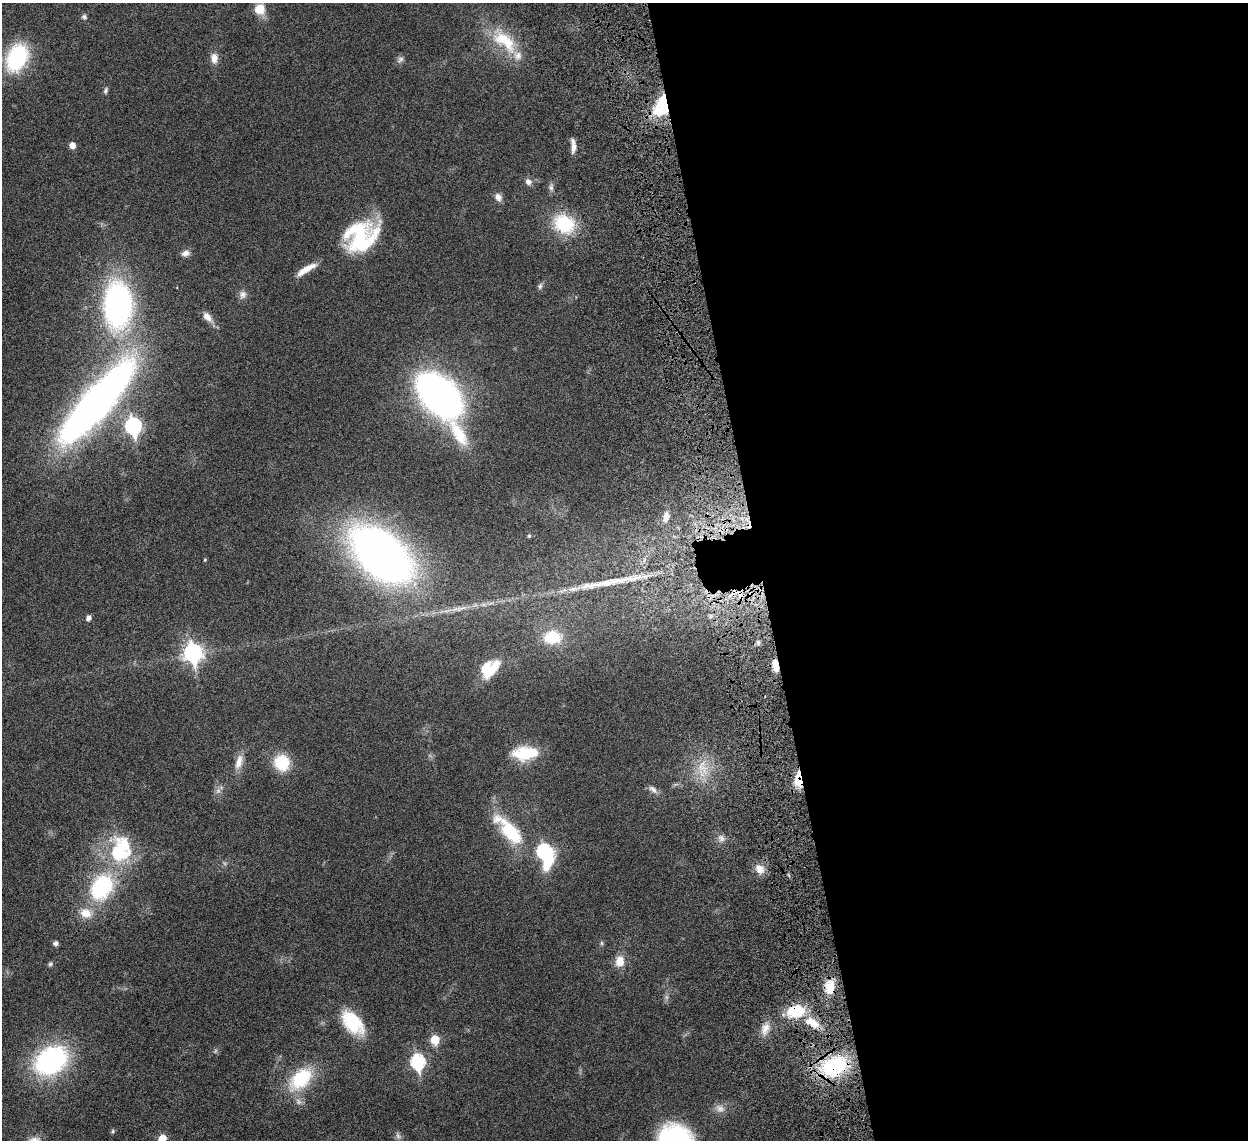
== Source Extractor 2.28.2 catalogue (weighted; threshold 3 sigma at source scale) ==
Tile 8 of 4 x 4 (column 4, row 2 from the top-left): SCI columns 3826-5071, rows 2632-3769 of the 5157 x 5153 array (HDU 1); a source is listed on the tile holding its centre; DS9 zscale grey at full resolution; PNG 1250 x 1142 px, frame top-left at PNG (2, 3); no overlay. Shown black and unused: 40% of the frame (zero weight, under 6 of 12 exposures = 7% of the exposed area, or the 3 px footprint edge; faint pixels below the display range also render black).
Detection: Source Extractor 2.28.2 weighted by HDU 2 'WHT'; one run over the whole footprint, this tile lists its part. Background 0.0352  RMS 0.0025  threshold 0.0103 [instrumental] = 3 sigma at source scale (4.09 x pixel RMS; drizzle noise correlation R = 1.36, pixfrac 0.8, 0.05/0.05 arcsec/px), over >= 5 px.
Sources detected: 75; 3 too faint to see at this stretch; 3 inside a brighter object's white glare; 1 long thin detection or spike segment (spike, bleed or trail) — not listed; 3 inside a brighter listed object's ellipse — not listed separately; the other 65 listed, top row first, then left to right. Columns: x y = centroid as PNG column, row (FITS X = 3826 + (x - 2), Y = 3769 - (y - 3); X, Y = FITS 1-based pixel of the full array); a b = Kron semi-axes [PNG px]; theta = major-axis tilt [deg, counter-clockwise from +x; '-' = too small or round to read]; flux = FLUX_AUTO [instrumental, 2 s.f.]
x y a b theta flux
260 9 13 12 - 3.5
84 17 7 6 - 0.55
505 41 43 20 -41 10
17 57 27 18 64 20
214 58 12 8 -86 1.7
400 59 9 7 37 0.73
106 91 8 5 67 0.5
662 105 17 10 65 18
72 145 5 5 - 1.9
574 147 15 7 80 1.4
528 182 10 8 -42 1
551 188 8 6 -60 0.66
498 197 11 8 -66 1.2
564 224 23 18 -29 12
360 234 38 29 29 16
185 253 11 8 17 1.1
306 269 27 7 31 2.8
540 286 8 6 74 0.53
243 295 11 9 78 1.1
118 305 41 24 -89 60
207 317 15 8 -47 1.7
440 395 33 17 -52 210
96 402 75 19 49 170
133 426 8 7 - 50
666 517 11 7 77 1.6
529 536 5 4 - 0.29
381 554 46 28 -43 180
205 560 5 3 - 0.18
89 618 6 5 - 0.78
552 637 22 16 3 6.1
758 642 6 5 - 0.49
193 653 9 8 - 73
776 667 9 7 -83 2.2
489 669 21 13 33 9.1
525 753 28 14 5 8.4
239 762 21 9 75 2.3
282 763 16 15 - 8.2
702 768 16 8 -41 2.7
798 779 16 7 87 5.1
653 789 14 6 -40 1
510 832 35 16 -50 12
721 838 10 7 -65 1
544 851 7 7 - 35
118 853 40 30 -79 16
760 869 13 10 -57 2
101 887 30 22 61 20
86 913 16 13 -17 3.1
56 943 5 4 - 0.9
602 943 6 4 -89 0.32
620 961 13 10 81 2.7
50 964 6 6 - 0.43
830 988 16 10 88 3.6
796 1011 20 14 4 7.6
352 1023 26 15 -50 11
813 1023 21 10 -30 3.5
765 1029 18 10 67 2.3
435 1040 6 5 - 8.5
51 1060 32 23 32 36
418 1062 8 6 -82 31
834 1066 28 20 23 18
301 1079 34 20 45 12
720 1108 12 11 - 1.5
113 1131 5 5 - 0.32
162 1138 5 5 - 5.3
674 1140 29 23 -16 37
Overlapping masked pixels (flux is a lower limit): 6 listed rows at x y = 662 105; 776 667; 798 779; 830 988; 796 1011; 834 1066
Isophote crosses this tile's border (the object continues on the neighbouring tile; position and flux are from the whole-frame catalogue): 2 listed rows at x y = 162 1138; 674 1140